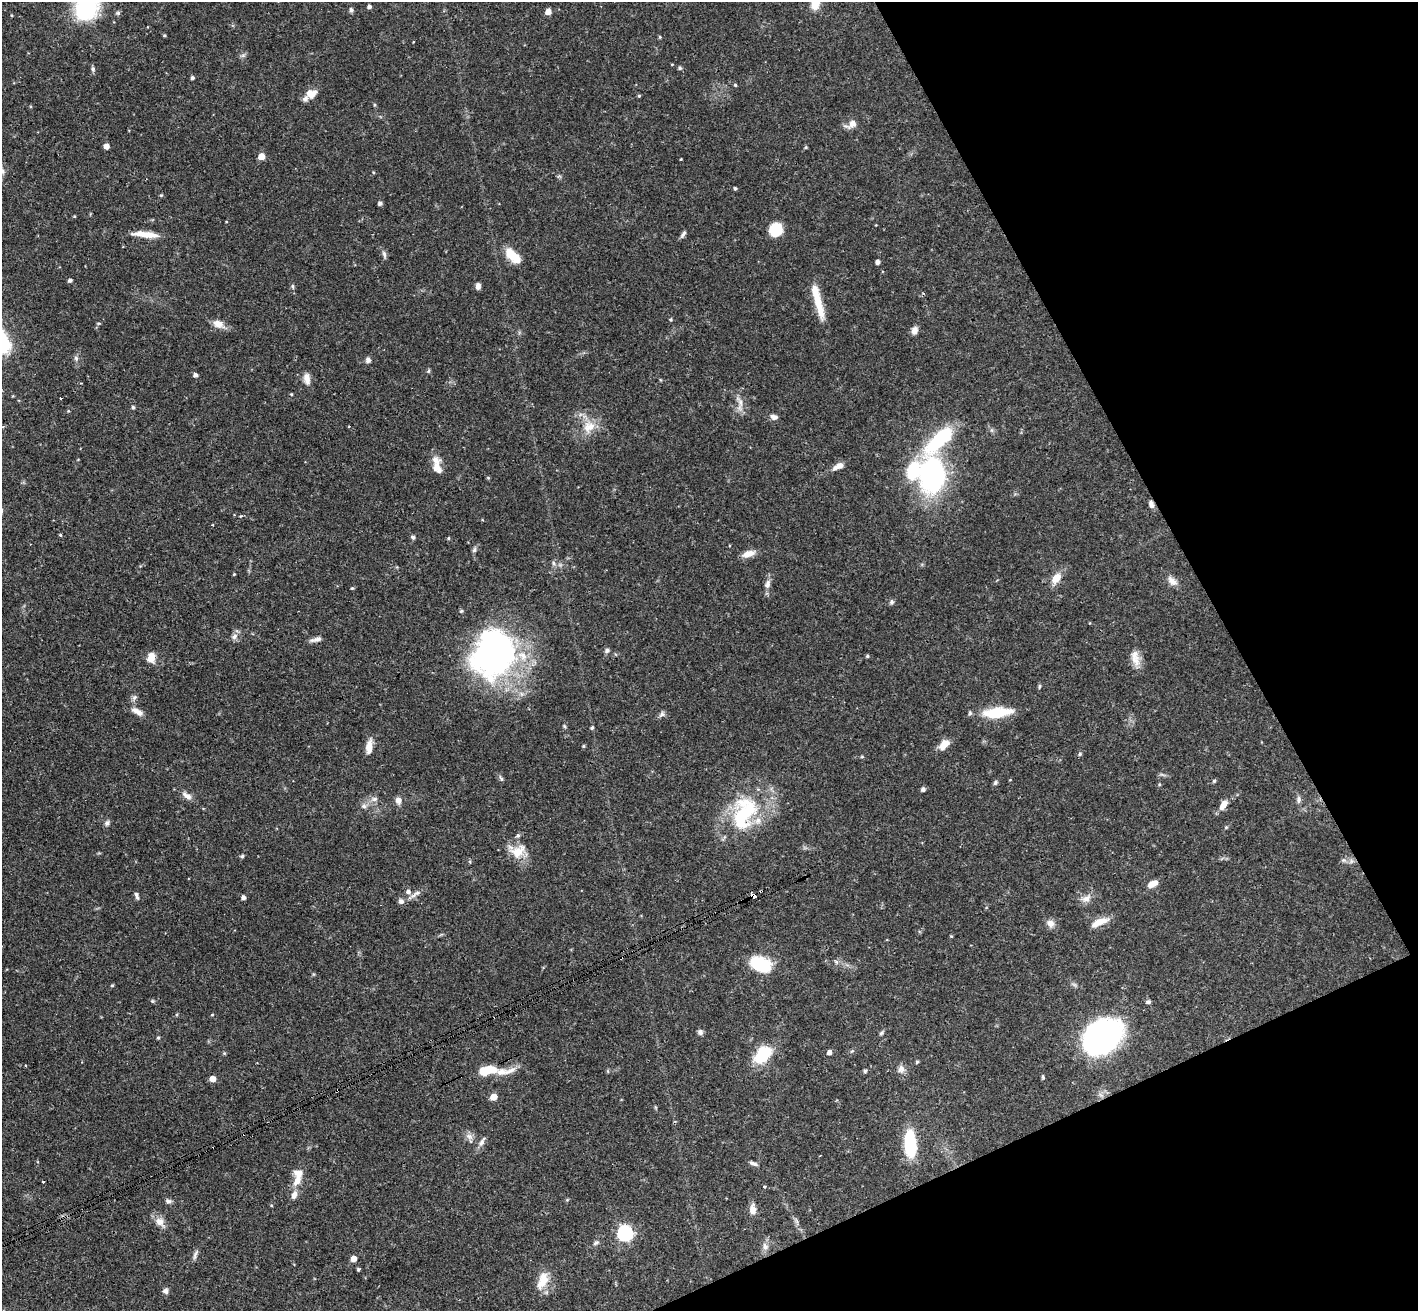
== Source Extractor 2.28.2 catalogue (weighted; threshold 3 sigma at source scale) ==
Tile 12 of 4 x 4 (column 4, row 3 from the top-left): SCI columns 4302-5717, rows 1626-2934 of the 5771 x 5737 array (HDU 1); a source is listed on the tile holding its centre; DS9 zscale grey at full resolution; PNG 1420 x 1313 px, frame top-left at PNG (2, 2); no overlay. Shown black and unused: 22% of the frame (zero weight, under 3 of 4 exposures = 6% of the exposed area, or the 3 px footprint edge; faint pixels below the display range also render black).
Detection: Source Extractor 2.28.2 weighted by HDU 2 'WHT'; one run over the whole footprint, this tile lists its part. Background 0.0569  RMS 0.0031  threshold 0.0141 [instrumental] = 3 sigma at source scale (4.5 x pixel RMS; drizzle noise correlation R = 1.50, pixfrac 1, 0.05/0.05 arcsec/px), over >= 5 px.
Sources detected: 174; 3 inside a brighter object's white glare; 2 cosmic-ray / hot-pixel residue — not listed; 10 inside a brighter listed object's ellipse — not listed separately; the other 159 listed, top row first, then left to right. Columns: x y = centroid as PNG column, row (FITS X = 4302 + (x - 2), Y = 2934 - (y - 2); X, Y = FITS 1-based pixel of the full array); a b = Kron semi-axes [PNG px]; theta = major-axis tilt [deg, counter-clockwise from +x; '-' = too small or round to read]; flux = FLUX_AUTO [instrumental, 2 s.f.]
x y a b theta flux
815 3 12 7 71 6.8
86 7 21 17 66 38
369 7 4 4 - 0.96
351 10 5 4 - 0.87
548 12 5 4 - 2.9
118 13 5 5 - 0.66
12 15 3 3 - 0.3
165 35 4 3 - 0.3
660 37 4 4 - 0.36
243 55 7 4 1 0.61
672 64 4 2 - 0.21
680 68 5 4 - 0.65
93 69 7 5 -78 0.69
192 78 4 4 - 0.67
735 85 4 4 - 0.39
311 93 14 10 19 3.4
639 96 4 4 - 0.37
375 105 5 4 - 0.41
851 124 17 9 25 2.5
106 146 4 4 - 2.2
806 147 4 4 - 0.38
261 156 5 5 - 4.1
681 159 3 2 - 0.25
373 172 4 3 - 0.29
735 188 3 3 - 0.57
161 195 4 4 - 0.37
380 203 4 4 - 0.89
74 216 4 3 - 0.27
776 229 11 10 - 12
146 234 29 6 -5 5.2
683 234 10 5 54 0.86
384 254 11 5 -76 0.91
512 255 21 10 -44 6.6
878 262 4 4 - 1.3
70 280 4 4 - 0.88
292 286 6 4 -89 0.44
478 286 7 5 87 1.3
818 301 26 11 -77 5.9
671 320 5 3 - 0.34
218 324 15 10 -24 2.9
914 330 9 7 72 1.7
76 358 7 6 - 0.82
368 360 6 6 - 1.1
429 371 6 4 88 0.43
195 375 4 4 - 1.2
307 379 14 8 -80 2.2
60 398 3 2 - 0.24
740 403 26 7 -80 2.6
133 407 5 4 - 0.61
68 411 4 4 - 0.31
774 417 9 6 -12 1.4
589 427 19 16 34 5.7
939 440 41 14 46 23
839 466 9 7 12 1.8
437 467 21 11 -89 3.8
933 475 30 21 86 59
1151 504 10 6 -71 1.2
60 535 4 4 - 0.37
413 537 6 5 - 0.69
448 538 4 4 - 0.37
474 550 7 5 75 0.72
748 554 16 8 17 2.9
553 563 8 5 -44 0.83
234 574 4 3 - 0.26
1056 578 12 9 51 3.9
1172 581 14 9 -37 2.3
767 584 13 8 78 1.7
352 588 4 4 - 0.37
891 602 7 6 - 0.72
461 611 5 4 - 0.41
234 636 9 7 47 1.4
316 639 13 5 12 1.5
607 651 7 6 - 0.75
493 654 55 46 68 96
867 656 4 4 - 0.47
151 657 12 9 76 3.3
1135 658 23 10 -77 3.5
1039 686 7 3 81 0.43
134 698 9 4 45 0.82
137 712 17 7 -29 2.5
998 712 36 11 6 10
662 714 9 6 44 0.92
564 726 5 4 - 0.39
592 728 4 4 - 0.52
944 744 13 8 50 3.6
583 746 4 4 - 0.35
369 747 17 7 83 3.2
1080 754 5 5 - 0.52
862 757 5 4 - 0.37
501 778 9 4 -64 0.64
1214 781 4 4 - 0.51
995 783 6 5 - 0.62
1159 784 4 4 - 0.35
923 789 5 4 - 0.92
187 796 16 7 -35 2
374 799 8 6 15 1.2
1298 800 10 6 86 1
398 801 9 7 -88 1.6
1223 805 13 7 55 2.9
364 806 8 6 13 1
744 814 48 31 64 29
107 823 8 6 52 0.86
1226 827 5 4 - 0.35
518 851 23 16 23 5.9
242 856 5 4 - 0.62
1343 860 7 6 - 0.78
1152 884 11 6 26 2.9
408 892 6 5 - 1.1
415 894 19 5 33 1.7
754 895 5 3 - 93
136 896 9 4 -70 0.8
243 897 4 4 - 1.1
1086 898 14 9 22 2.2
1100 921 22 9 18 4
1050 923 12 10 -45 1.9
951 936 4 3 - 0.31
836 962 7 4 -20 0.56
760 964 17 11 -22 21
112 986 4 4 - 0.35
152 1001 5 5 - 0.39
1149 1002 6 5 - 0.64
212 1015 4 3 - 0.26
700 1032 7 6 - 1
881 1033 8 5 49 0.56
158 1038 4 3 - 0.46
1101 1039 40 27 45 75
852 1051 6 4 34 0.42
829 1052 5 4 - 1.5
224 1053 5 4 - 0.32
763 1054 18 12 46 15
917 1062 5 3 - 0.48
901 1069 11 9 77 1.6
485 1071 17 8 19 5.8
504 1071 55 8 6 5.2
865 1071 5 5 - 0.46
1043 1077 6 4 -73 0.43
212 1079 5 5 - 3.1
338 1090 3 2 - 0.26
494 1097 5 5 - 4.6
655 1107 6 3 -71 0.31
469 1136 11 8 -31 1.6
482 1142 16 6 59 1.5
910 1144 26 11 -88 18
753 1163 11 5 -21 0.99
298 1177 25 11 80 5.1
43 1182 3 3 - 1
764 1187 4 3 - 0.56
168 1201 8 6 -19 0.91
271 1205 4 3 - 0.27
753 1210 12 7 -87 2.5
160 1222 17 10 -51 2.8
625 1233 7 7 - 65
596 1243 9 5 35 0.8
765 1246 11 7 -81 1.6
195 1255 16 4 71 1
353 1259 5 4 - 2.8
358 1269 4 4 - 0.49
543 1280 26 13 67 5.4
166 1291 7 7 - 1.1
Overlapping masked pixels (flux is a lower limit): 3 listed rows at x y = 1151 504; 754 895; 338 1090
Isophote crosses this tile's border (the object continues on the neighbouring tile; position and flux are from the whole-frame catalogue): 2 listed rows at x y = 815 3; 86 7